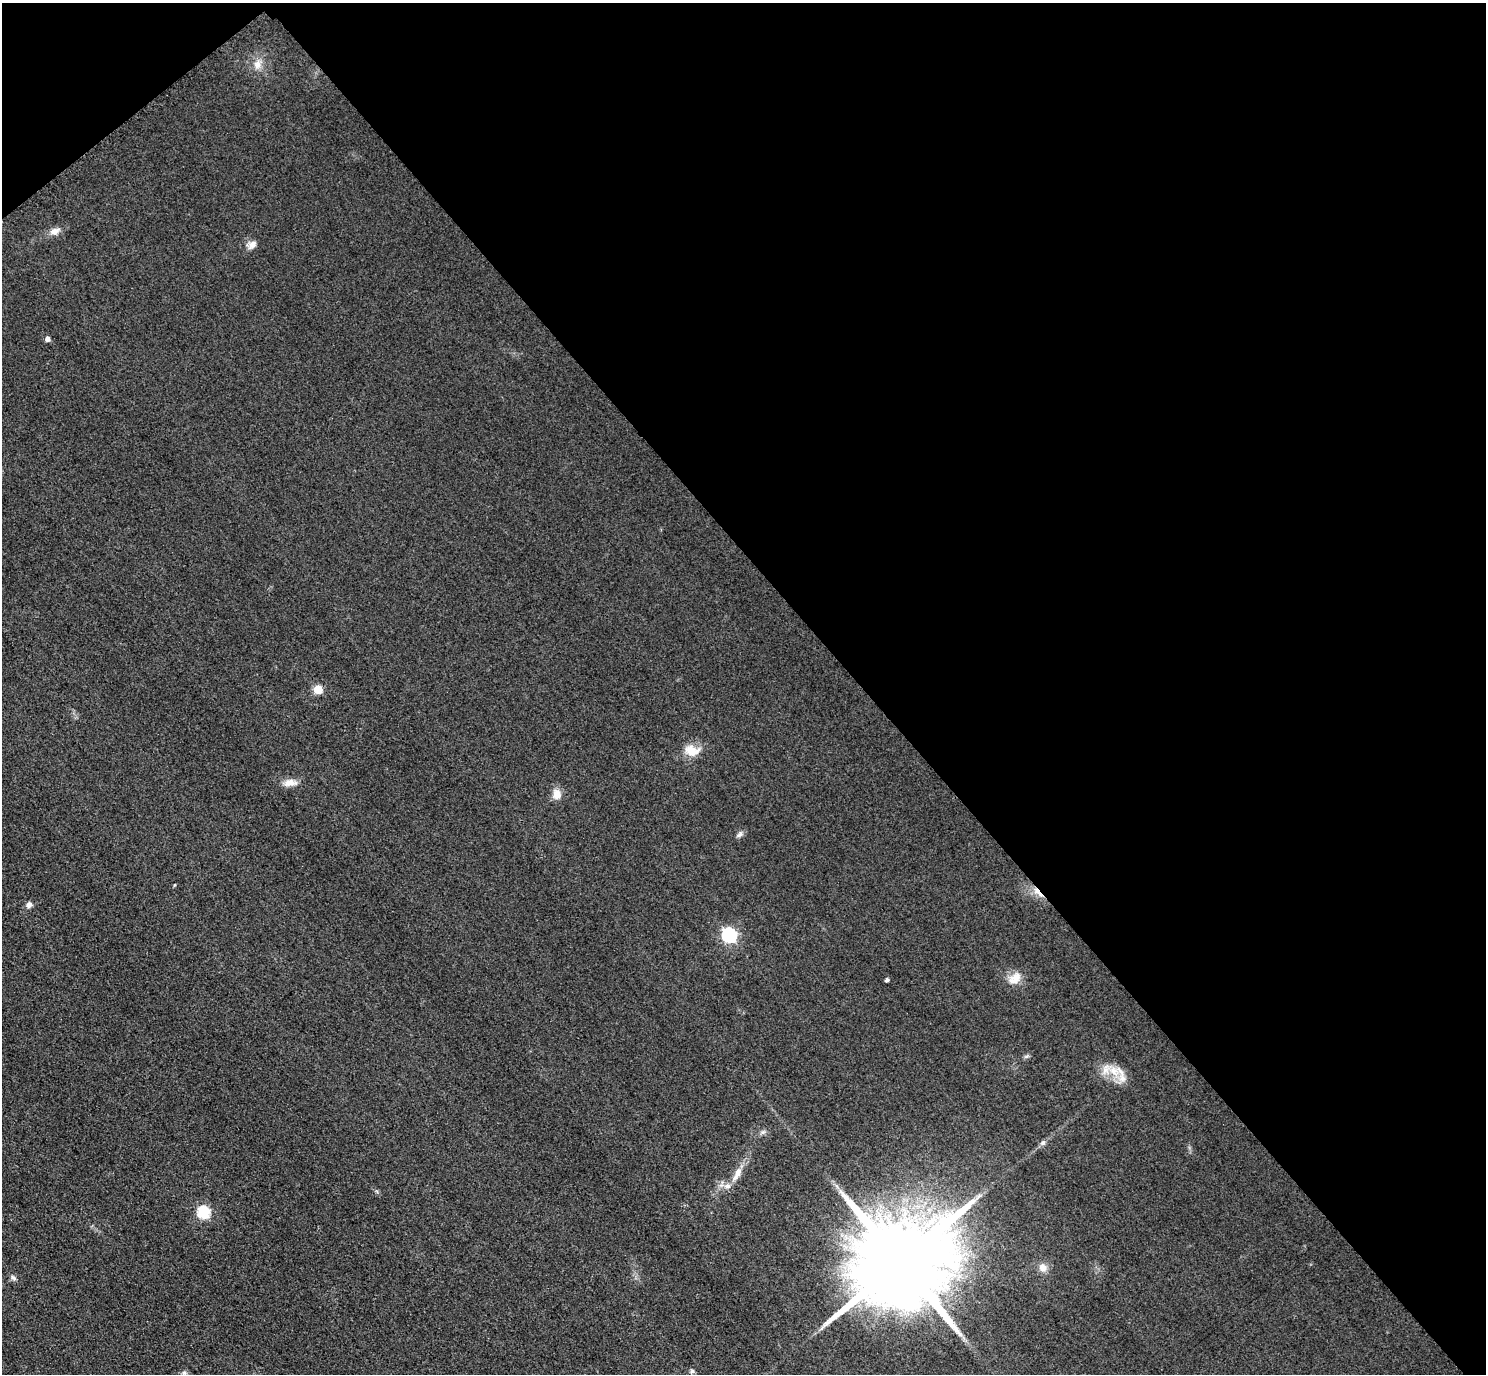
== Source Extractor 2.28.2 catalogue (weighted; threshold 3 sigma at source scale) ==
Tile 3 of 4 x 4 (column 3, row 1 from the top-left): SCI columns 2999-4482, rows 4440-5811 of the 5997 x 5994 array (HDU 1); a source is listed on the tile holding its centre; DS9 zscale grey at full resolution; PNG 1488 x 1376 px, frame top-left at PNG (2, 3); no overlay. Shown black and unused: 43% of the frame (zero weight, under 3 of 4 exposures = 3% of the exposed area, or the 3 px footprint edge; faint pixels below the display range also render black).
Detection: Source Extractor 2.28.2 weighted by HDU 2 'WHT'; one run over the whole footprint, this tile lists its part. Background 0.0464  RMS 0.017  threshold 0.0787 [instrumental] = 3 sigma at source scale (4.5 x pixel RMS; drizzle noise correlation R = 1.50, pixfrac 1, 0.05/0.05 arcsec/px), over >= 5 px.
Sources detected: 27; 2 inside a brighter listed object's ellipse — not listed separately; the other 25 listed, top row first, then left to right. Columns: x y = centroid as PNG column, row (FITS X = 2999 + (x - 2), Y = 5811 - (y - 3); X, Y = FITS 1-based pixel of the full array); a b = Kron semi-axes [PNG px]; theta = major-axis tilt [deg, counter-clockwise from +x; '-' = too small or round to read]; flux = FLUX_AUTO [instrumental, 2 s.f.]
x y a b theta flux
257 64 13 11 63 16
54 231 12 8 21 12
252 245 13 9 26 11
48 339 5 5 - 7.6
318 689 5 5 - 69
692 751 18 13 -13 28
290 783 20 9 4 16
557 794 12 10 -85 17
739 834 9 6 39 5.2
174 885 4 3 - 1.7
1038 892 17 5 -46 14
29 905 8 7 - 7.2
729 935 6 6 - 350
1015 978 20 12 39 22
887 980 4 3 - 4.7
1114 1071 19 13 -43 33
763 1132 7 4 17 3.8
1043 1143 8 6 68 4.4
737 1174 19 8 62 18
204 1212 6 6 - 180
901 1261 27 20 34 51000
1043 1268 10 9 - 13
13 1278 9 5 -45 4.4
692 1371 7 5 62 4
184 1373 6 6 - 4.3
Overlapping masked pixels (flux is a lower limit): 1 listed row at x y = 1038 892